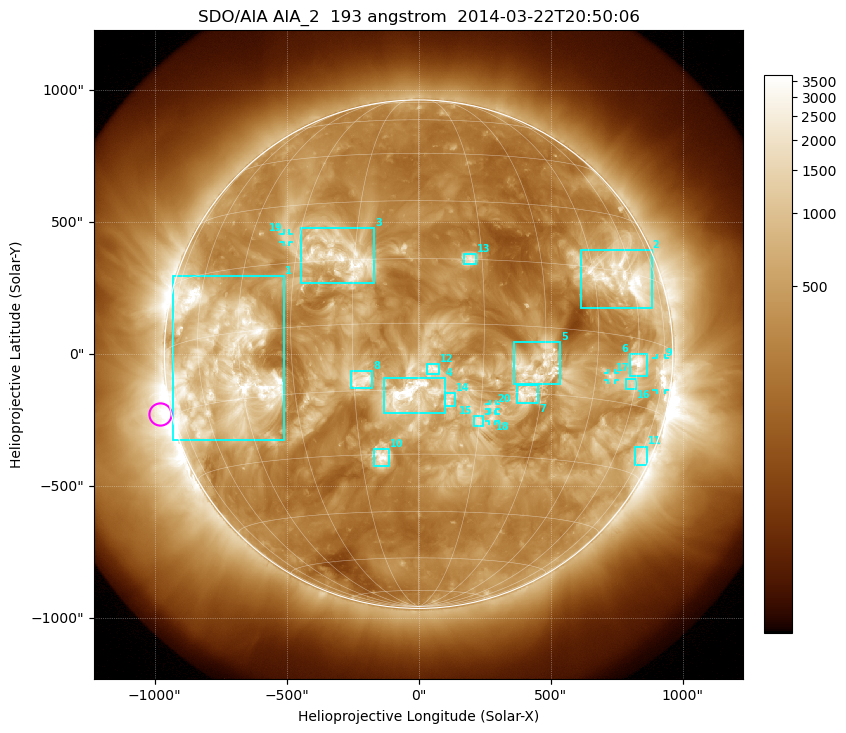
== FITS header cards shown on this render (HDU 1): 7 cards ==
TELESCOP= 'SDO/AIA'
INSTRUME= 'AIA_2'
WAVELNTH=                  193
WAVEUNIT= 'angstrom'
DATE-OBS= '2014-03-22T20:50:06.84'
CTYPE1  = 'HPLN-TAN'
CTYPE2  = 'HPLT-TAN'

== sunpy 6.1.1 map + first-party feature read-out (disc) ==
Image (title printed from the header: SDO/AIA AIA_2  193 angstrom  2014-03-22T20:50:06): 1024 x 1024 px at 2.4 arcsec/px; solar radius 963 arcsec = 401 px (full disc in frame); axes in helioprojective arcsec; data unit not stated in the header (colour bar unlabelled)
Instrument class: DISC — disc imager (sunpy class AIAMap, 193 A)
Bright regions (active regions / flare kernels): reference = the median radial profile (limb darkening/brightening removed); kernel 9 px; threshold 5 sigma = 950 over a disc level ~317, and >= 1.15x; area >= 12 px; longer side >= 10 px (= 24 arcsec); searched inside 0.97 R_sun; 22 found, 20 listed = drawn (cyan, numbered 1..; 5 of them under ~33 arcsec drawn as corner ticks so the feature stays visible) (cap 20 boxes per figure: the strongest are kept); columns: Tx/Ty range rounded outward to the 5 arcsec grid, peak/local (2 s.f.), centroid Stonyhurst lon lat
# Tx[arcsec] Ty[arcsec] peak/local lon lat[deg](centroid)
1 -930..-505 -325..295 12 -50 -7
2 615..885 175..395 13 +56 +14
3 -450..-165 270..480 6.8 -18 +16
4 -135..100 -225..-90 11 -2 -16
5 360..535 -115..45 6.6 +29 -9
6 800..865 -85..0 11 +60 -6
7 375..455 -185..-115 5.9 +26 -15
8 -260..-175 -130..-65 5.2 -13 -13
9 900..935 -135..-15 8.8 +74 -6
10 -170..-110 -425..-360 7.1 -10 -31
11 820..865 -420..-350 5.2 +75 -25
12 30..80 -75..-35 3.9 +3 -10
13 170..215 340..380 4.8 +12 +15
14 100..140 -200..-145 4 +7 -17
15 205..245 -275..-235 4.5 +15 -22
16 785..825 -135..-90 4.5 +58 -10
17 715..745 -95..-70 5.4 +50 -9
18 265..290 -255..-225 3.9 +18 -21
19 -510..-490 425..455 4.4 -34 +21
20 265..295 -210..-190 3.8 +18 -18
Off-limb structures (1.02-1.3 R_sun): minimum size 162 px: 2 found; the strongest spans PA ~50..145 deg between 1.02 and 1.3 R_sun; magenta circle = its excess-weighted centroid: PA ~105 deg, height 1.04 R_sun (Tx ~-980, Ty ~-225 arcsec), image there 5.5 x the reference